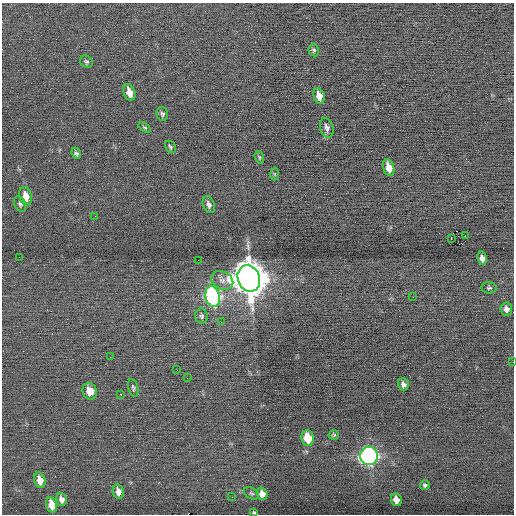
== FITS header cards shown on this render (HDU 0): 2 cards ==
NAXIS1  =                  512 / Axis length
NAXIS2  =                  512 / Axis length

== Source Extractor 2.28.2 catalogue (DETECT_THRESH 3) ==
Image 512 x 512 px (HDU 0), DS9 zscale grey, 1 PNG px = 1 image px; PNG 516 x 516 px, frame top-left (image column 1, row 512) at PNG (2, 3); each listed source drawn as its Kron ellipse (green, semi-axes under 4 px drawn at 4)
Background -0.0322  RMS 0.64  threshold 1.93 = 3 sigma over >= 5 px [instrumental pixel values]
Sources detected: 50; all 50 listed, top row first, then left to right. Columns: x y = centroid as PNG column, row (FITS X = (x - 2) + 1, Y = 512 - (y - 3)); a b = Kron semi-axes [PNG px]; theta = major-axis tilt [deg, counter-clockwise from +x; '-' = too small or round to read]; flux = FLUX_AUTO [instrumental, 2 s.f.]
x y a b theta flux
314 50 6 5 - 82
86 62 7 5 -39 88
129 92 9 5 -72 450
319 96 8 5 -75 350
162 114 7 5 -73 100
145 127 7 4 -36 67
327 128 10 6 -73 180
170 147 6 4 -60 77
76 153 6 4 -68 100
259 157 6 4 -71 62
389 168 8 5 -75 510
274 174 6 4 -88 55
26 196 9 6 -75 490
20 204 8 5 -63 92
209 204 9 5 -71 160
95 216 2 2 - 18
465 235 2 2 - 330
451 238 3 2 - 920
19 257 2 2 - 49
482 258 7 5 -80 240
198 260 2 2 - 120
249 278 13 11 -71 100000
222 280 11 8 -25 270
489 288 7 5 -6 88
213 297 10 7 -74 11000
413 297 2 2 - 26
506 309 7 6 - 200
201 316 7 6 - 110
221 322 3 2 - 44
110 357 2 2 - 21
513 362 2 2 - 30
177 370 3 2 - 41
187 378 3 2 - 70
403 384 6 5 - 160
133 388 9 5 -76 86
90 391 8 7 - 410
121 394 3 2 - 24
334 435 5 4 - 57
307 438 8 6 -82 1300
369 456 9 8 - 17000
40 480 8 5 -74 460
425 485 5 4 - 72
118 492 7 5 -77 260
251 493 8 5 -28 84
262 494 6 5 - 360
232 497 2 2 - 29
62 500 6 5 - 190
396 500 6 5 - 300
52 505 8 5 -76 740
254 512 4 2 - 54
At the frame edge (FLAGS 8, measured only in part): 1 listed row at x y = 513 362